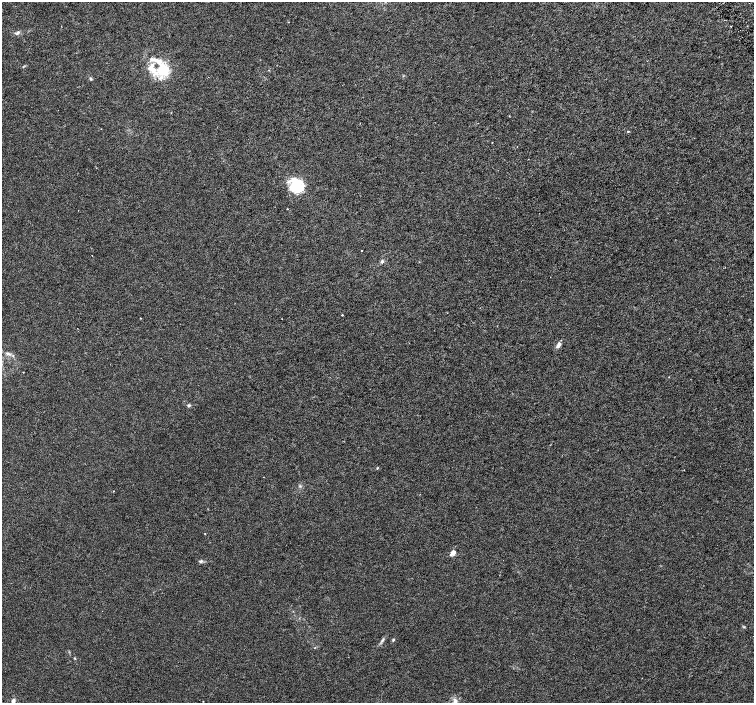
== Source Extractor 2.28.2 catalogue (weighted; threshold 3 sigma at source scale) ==
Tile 10 of 4 x 4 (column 2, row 3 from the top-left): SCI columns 1510-3012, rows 1603-3003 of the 6019 x 5941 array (HDU 1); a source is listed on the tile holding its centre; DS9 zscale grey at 2 x 2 block average (1 PNG px = mean of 2 x 2 image px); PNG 756 x 705 px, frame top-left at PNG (2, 2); no overlay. Shown black and unused: <1% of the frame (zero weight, under 3 of 6 exposures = <1% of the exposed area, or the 3 px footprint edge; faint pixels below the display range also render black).
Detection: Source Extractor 2.28.2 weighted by HDU 2 'WHT'; one run over the whole footprint, this tile lists its part. Background 7.05e-04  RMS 0.0017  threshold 0.00694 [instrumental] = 3 sigma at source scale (4.09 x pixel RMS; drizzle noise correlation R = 1.36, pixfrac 0.8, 0.0396/0.0396 arcsec/px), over >= 5 px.
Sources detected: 31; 5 inside a brighter listed object's ellipse — not listed separately; the other 26 listed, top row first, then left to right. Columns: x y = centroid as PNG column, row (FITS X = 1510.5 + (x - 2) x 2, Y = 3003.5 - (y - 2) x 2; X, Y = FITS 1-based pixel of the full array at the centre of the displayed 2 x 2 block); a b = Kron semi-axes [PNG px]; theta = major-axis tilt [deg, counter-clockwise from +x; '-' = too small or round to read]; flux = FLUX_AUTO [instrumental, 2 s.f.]
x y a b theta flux
17 33 6 4 56 0.78
162 72 14 13 - 8.4
90 78 4 3 - 0.44
628 131 3 2 - 0.32
296 185 16 14 -56 12
287 209 2 2 - 0.18
362 251 2 2 - 0.2
92 256 2 2 - 0.13
382 261 5 4 - 0.67
342 315 2 2 - 0.69
140 318 2 2 - 0.2
559 345 7 4 60 1.4
7 353 8 4 -15 1.1
23 372 2 2 - 0.16
189 405 6 3 2 0.53
377 468 3 3 - 0.28
113 491 2 2 - 0.18
205 534 3 2 - 0.16
453 552 7 5 51 1.7
201 561 6 4 37 0.62
744 627 4 3 - 0.3
383 640 6 3 47 0.69
393 640 3 3 - 0.41
75 658 3 3 - 0.3
13 701 6 4 83 1.6
455 701 8 5 -89 1.6
Isophote crosses this tile's border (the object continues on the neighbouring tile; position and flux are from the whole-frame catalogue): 1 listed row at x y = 13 701
Diffuse or blended objects may show on this block-average render without a row.